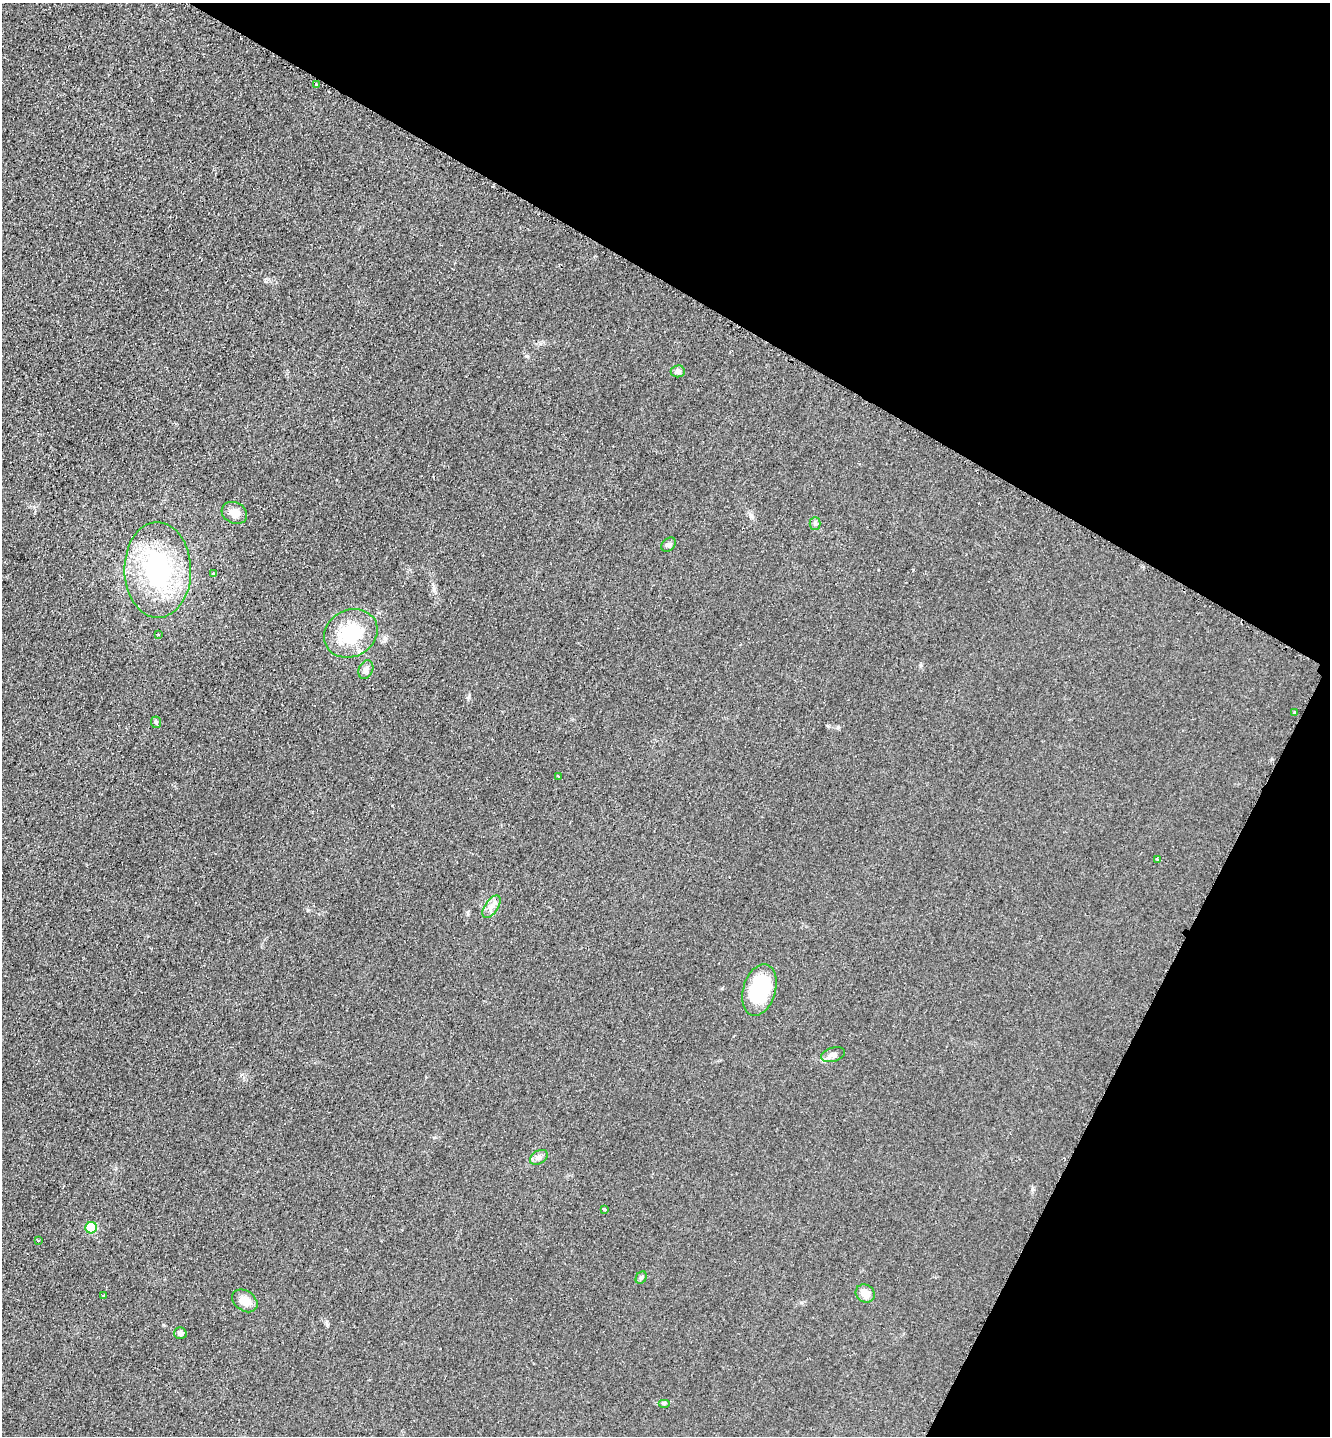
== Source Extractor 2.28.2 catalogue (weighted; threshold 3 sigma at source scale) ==
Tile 8 of 4 x 4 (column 4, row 2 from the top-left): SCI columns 4280-5607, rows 2879-4312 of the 5764 x 5754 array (HDU 1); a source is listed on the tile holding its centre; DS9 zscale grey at full resolution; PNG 1332 x 1438 px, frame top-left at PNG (2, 3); each listed source drawn as its Kron ellipse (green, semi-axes under 4 px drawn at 4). Shown black and unused: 28% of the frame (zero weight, under 2 of 3 exposures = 1% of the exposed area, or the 3 px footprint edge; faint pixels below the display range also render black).
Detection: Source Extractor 2.28.2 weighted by HDU 2 'WHT'; one run over the whole footprint, this tile lists its part. Background 0.0374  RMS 0.0093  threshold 0.0417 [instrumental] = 3 sigma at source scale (4.5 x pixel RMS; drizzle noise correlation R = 1.50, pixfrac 1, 0.05/0.05 arcsec/px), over >= 5 px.
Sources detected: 29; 2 cosmic-ray / hot-pixel residue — neither listed nor drawn; the other 27 listed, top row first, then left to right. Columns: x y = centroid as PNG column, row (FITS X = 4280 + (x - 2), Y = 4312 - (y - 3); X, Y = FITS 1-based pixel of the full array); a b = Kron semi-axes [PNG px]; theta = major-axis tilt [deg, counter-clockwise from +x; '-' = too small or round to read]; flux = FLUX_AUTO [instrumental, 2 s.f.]
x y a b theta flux
316 84 3 3 - 3.4
678 371 7 6 - 3.5
234 513 13 10 -26 9.3
815 523 6 5 - 2.1
669 545 8 6 46 2.5
158 570 48 33 -89 120
213 573 3 3 - 4.1
351 633 28 23 27 52
158 634 3 3 - 1.2
366 670 10 7 66 3.8
1295 712 3 3 - 2.2
156 722 6 5 - 1.7
558 776 3 2 - 1.8
1158 859 3 2 - 1.3
491 907 13 6 56 5.4
759 990 26 16 74 62
833 1055 12 7 15 4.3
539 1157 9 6 31 3.5
604 1210 3 3 - 1.9
91 1228 6 5 - 40
38 1240 3 2 - 0.74
641 1278 6 5 - 1.6
865 1293 10 8 -34 9.3
104 1296 3 3 - 3.7
245 1301 14 10 -36 11
180 1333 6 6 - 2.7
664 1403 6 4 0 1.3
Unlisted compact peaks at least as high as the median listed source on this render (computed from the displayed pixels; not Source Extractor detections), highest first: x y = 838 727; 527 356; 469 697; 386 638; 308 910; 921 665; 327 1325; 1032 1189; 828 726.